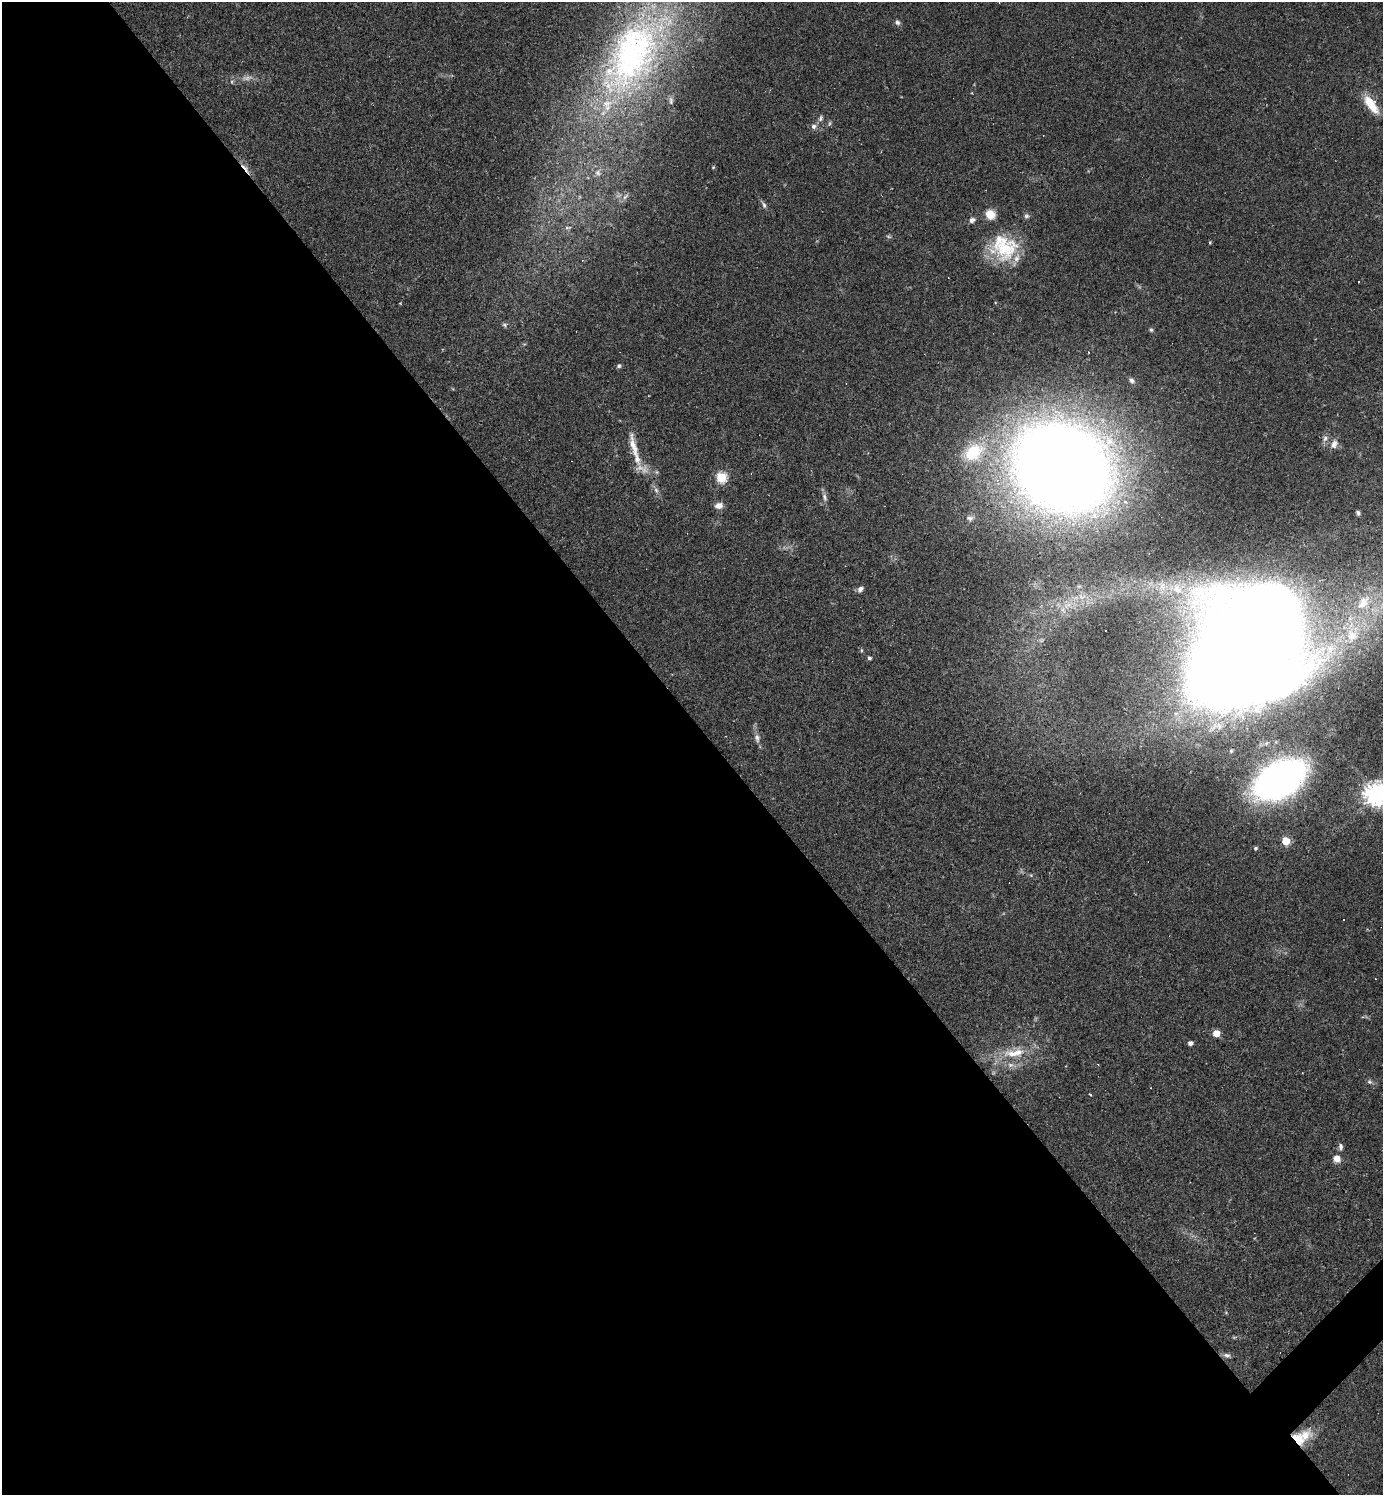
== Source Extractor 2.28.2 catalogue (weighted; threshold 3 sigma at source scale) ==
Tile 9 of 4 x 4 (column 1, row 3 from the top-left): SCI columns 295-1675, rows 1494-2986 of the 5971 x 5973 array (HDU 1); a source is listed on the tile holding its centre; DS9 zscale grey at full resolution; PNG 1385 x 1497 px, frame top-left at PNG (2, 2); no overlay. Shown black and unused: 52% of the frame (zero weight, under 2 of 3 exposures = <1% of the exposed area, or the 3 px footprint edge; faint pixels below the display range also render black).
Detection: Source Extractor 2.28.2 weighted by HDU 2 'WHT'; one run over the whole footprint, this tile lists its part. Background 0.0626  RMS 0.0058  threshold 0.0261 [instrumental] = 3 sigma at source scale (4.5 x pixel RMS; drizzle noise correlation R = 1.50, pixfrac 1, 0.05/0.05 arcsec/px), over >= 5 px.
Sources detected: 71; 2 too faint to see at this stretch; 1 inside a brighter object's white glare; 3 cosmic-ray / hot-pixel residue — not listed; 6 inside a brighter listed object's ellipse — not listed separately; the other 59 listed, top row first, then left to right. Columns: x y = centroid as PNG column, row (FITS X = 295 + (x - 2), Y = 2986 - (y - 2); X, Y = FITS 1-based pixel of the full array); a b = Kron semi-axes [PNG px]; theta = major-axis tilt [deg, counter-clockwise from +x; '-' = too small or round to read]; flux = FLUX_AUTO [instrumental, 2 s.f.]
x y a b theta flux
897 22 7 6 - 1.8
631 56 122 63 60 240
247 78 18 7 8 4.6
1371 104 26 9 -54 13
820 118 9 6 70 1.8
814 126 8 7 - 2.2
713 167 5 4 - 0.6
245 168 19 5 -51 4
598 173 8 7 - 2
625 197 11 5 42 1.9
764 205 11 5 -65 1.7
990 215 11 10 - 8
1027 216 7 6 - 1.5
972 220 8 6 28 2.1
568 227 10 4 4 1.1
888 236 7 3 -19 0.81
1210 242 4 3 - 0.64
1004 248 36 28 14 35
400 303 4 3 - 0.47
505 325 8 6 -50 1.3
1151 330 6 5 - 0.99
619 366 6 5 - 1.3
1131 380 9 6 -46 1.9
1325 438 8 6 72 2.1
1334 444 13 9 65 3.7
634 447 43 9 -75 11
973 452 23 16 36 25
1062 467 60 50 -34 1700
721 477 6 5 - 51
656 490 9 6 -72 2.1
824 497 12 6 -74 2.3
719 506 10 7 5 3.9
1358 513 5 4 - 1.2
970 518 9 6 6 1.6
860 589 8 6 45 2.1
1177 589 19 13 -44 13
1363 602 27 15 53 20
1067 605 17 7 20 6.1
1352 635 25 17 71 22
1250 647 98 66 54 2300
861 650 6 4 -90 0.65
869 658 4 4 - 1.3
757 738 13 7 -80 3
1231 751 5 4 - 0.95
1280 779 35 21 31 390
1377 794 8 8 - 540
1286 841 5 5 - 23
1255 848 4 4 - 1
1031 875 4 4 - 0.7
1216 1033 5 5 - 14
1190 1043 4 4 - 2.3
1014 1053 36 13 8 19
1370 1082 8 7 - 1.5
1090 1094 4 3 - 0.72
1340 1146 9 5 -86 2
1337 1159 9 8 - 4.7
1234 1337 6 3 18 0.73
1227 1355 10 6 -11 2.1
1305 1436 24 16 38 12
Overlapping masked pixels (flux is a lower limit): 1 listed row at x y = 245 168
Isophote crosses this tile's border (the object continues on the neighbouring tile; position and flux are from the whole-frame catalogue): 2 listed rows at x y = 631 56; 1377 794